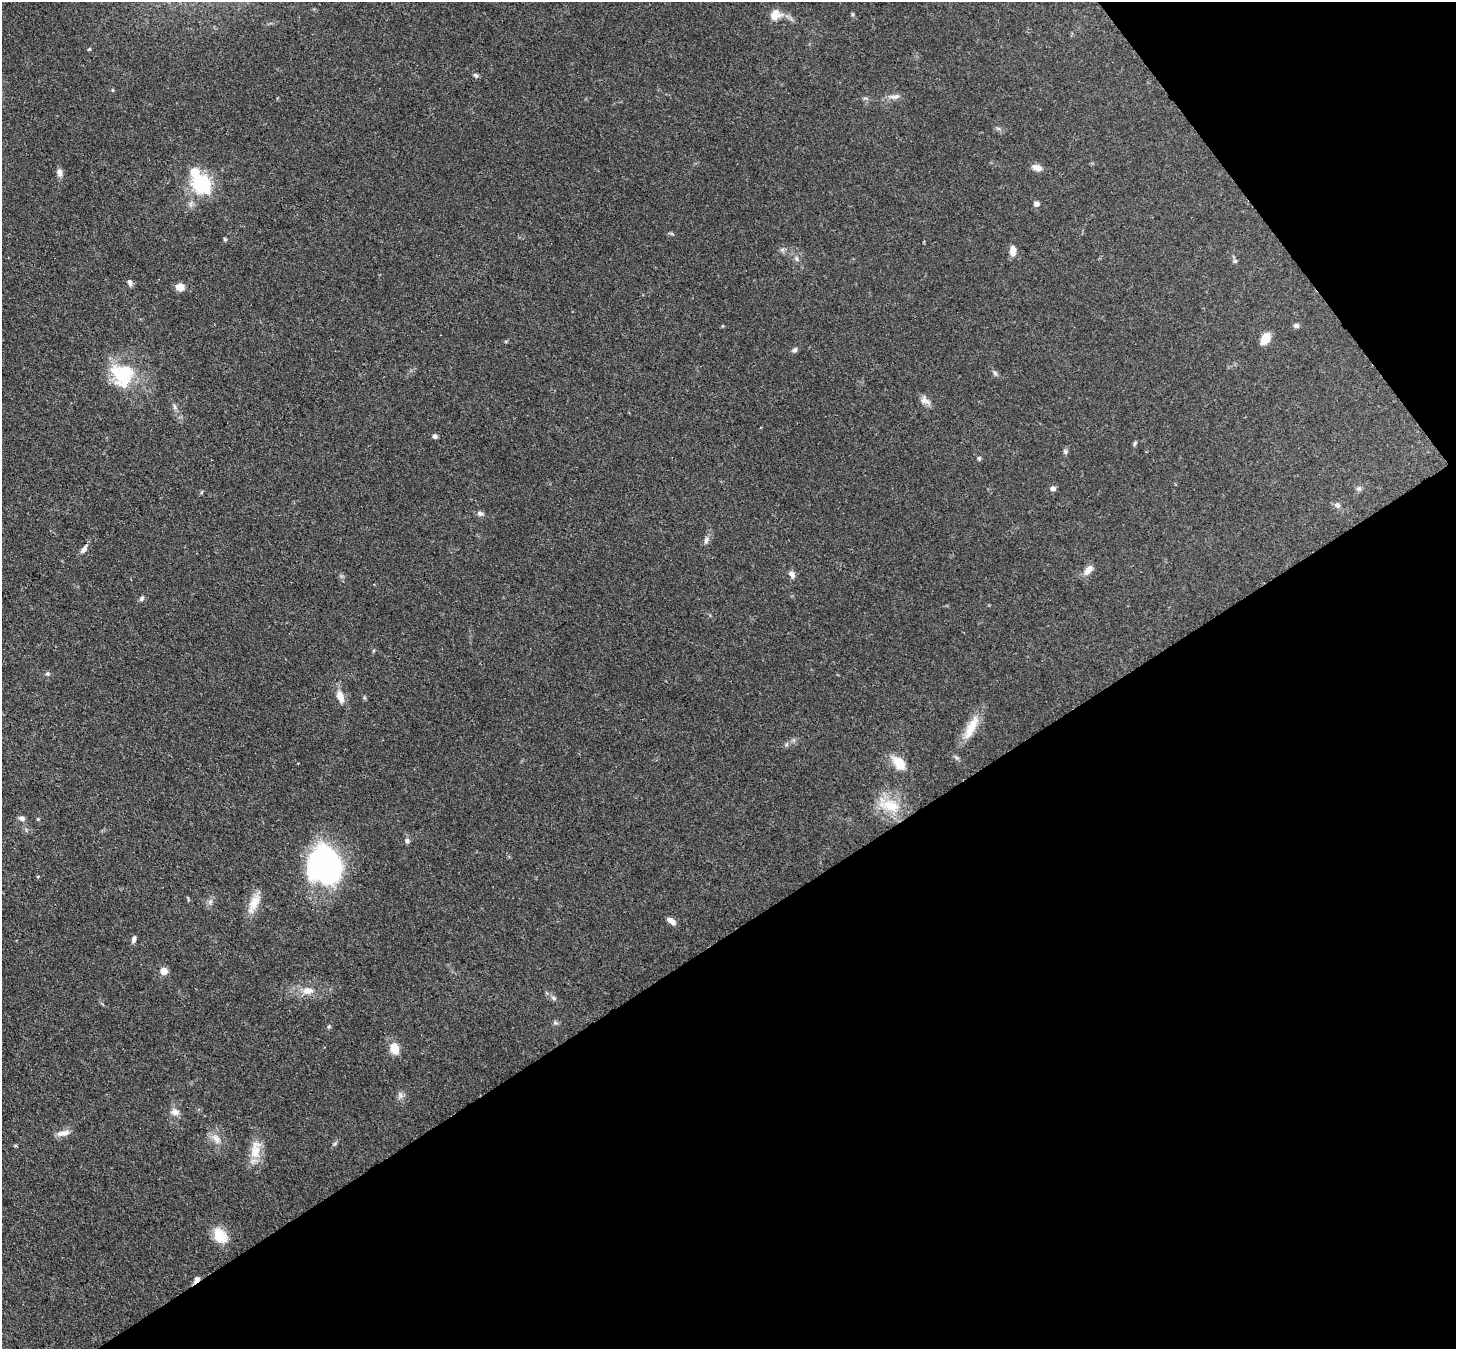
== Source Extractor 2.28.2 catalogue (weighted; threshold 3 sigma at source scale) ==
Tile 12 of 4 x 4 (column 4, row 3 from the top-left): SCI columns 4444-5897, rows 1556-2902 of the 5979 x 5952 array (HDU 1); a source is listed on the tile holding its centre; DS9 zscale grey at full resolution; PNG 1458 x 1351 px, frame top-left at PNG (2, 2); no overlay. Shown black and unused: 35% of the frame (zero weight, under 3 of 4 exposures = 7% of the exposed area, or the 3 px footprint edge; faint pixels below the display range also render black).
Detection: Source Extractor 2.28.2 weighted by HDU 2 'WHT'; one run over the whole footprint, this tile lists its part. Background 0.101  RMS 0.004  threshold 0.018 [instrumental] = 3 sigma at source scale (4.5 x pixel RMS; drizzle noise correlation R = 1.50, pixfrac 1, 0.05/0.05 arcsec/px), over >= 5 px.
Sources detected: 65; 2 inside a brighter listed object's ellipse — not listed separately; the other 63 listed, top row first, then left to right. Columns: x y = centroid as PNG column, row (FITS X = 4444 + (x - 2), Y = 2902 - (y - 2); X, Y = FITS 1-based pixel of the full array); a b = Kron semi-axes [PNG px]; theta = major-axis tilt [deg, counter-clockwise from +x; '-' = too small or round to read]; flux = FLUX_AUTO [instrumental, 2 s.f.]
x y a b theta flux
774 16 17 11 -10 3.9
89 49 5 4 - 0.43
476 75 7 5 -46 0.82
112 90 5 3 - 0.37
895 96 17 7 6 2.3
1037 168 13 8 -17 2.5
59 173 11 6 -82 1.8
202 184 9 7 -57 150
1036 204 6 6 - 1.7
672 234 6 4 -20 0.55
225 239 5 4 - 0.49
1013 250 12 7 -87 3.2
796 259 8 5 -70 0.96
1235 261 6 6 - 0.72
130 282 9 5 -75 1.2
180 287 9 8 - 3.5
1296 325 8 6 9 0.93
1265 338 10 7 58 7
795 350 7 6 - 1
995 373 9 5 -52 0.97
124 375 33 24 70 20
925 401 15 9 -31 2.3
175 407 9 5 -68 1.1
434 436 5 5 - 1.2
1135 443 7 4 62 0.65
1065 452 7 5 -69 0.79
979 458 5 4 - 0.82
1053 488 7 6 - 1.3
1359 489 8 6 1 1
202 492 5 3 - 0.44
1337 505 8 7 - 1.4
480 513 9 6 -18 1.2
706 540 12 6 72 1.5
84 549 9 6 53 1.5
1088 570 14 8 49 3.3
792 574 10 7 -64 1.6
142 598 7 5 56 0.9
47 674 6 6 - 0.75
340 697 16 9 -71 4.1
971 728 34 10 63 8.4
899 763 16 10 -51 7.7
889 805 36 16 -21 12
22 818 8 5 -16 1.3
38 819 4 4 - 0.43
407 841 6 6 - 1.1
324 866 36 30 -75 86
210 902 6 6 - 1.1
254 903 28 10 65 5.9
671 921 11 6 -34 2.4
134 939 9 5 76 1.2
164 971 5 5 - 7.5
308 991 15 10 1 4.2
554 998 8 5 -36 1
329 1026 5 4 - 0.5
394 1048 10 8 -69 6.6
400 1095 8 6 84 1.3
175 1112 12 8 -1 2.3
64 1133 18 6 10 2.8
216 1139 16 9 -52 3.4
334 1144 7 4 31 0.66
255 1151 25 13 85 7.2
220 1236 19 14 -51 8.2
196 1280 9 6 56 1.6
Overlapping masked pixels (flux is a lower limit): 2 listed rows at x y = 971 728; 196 1280